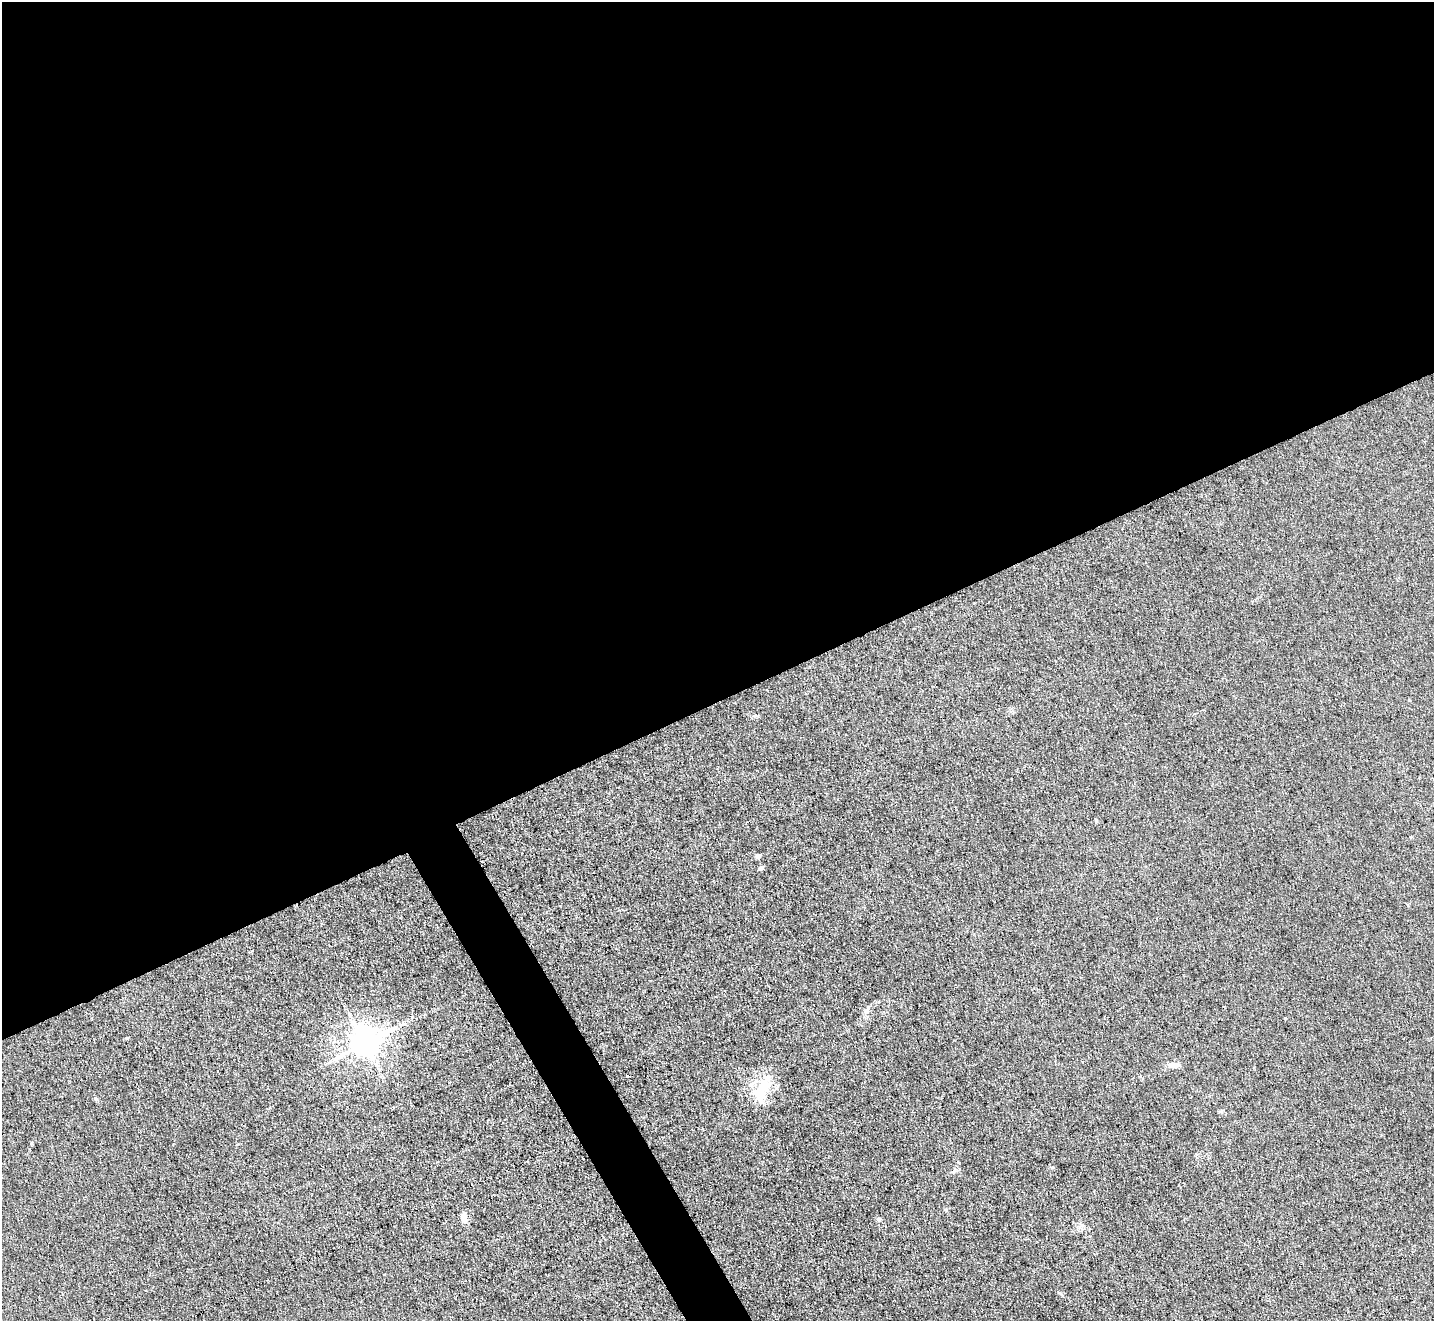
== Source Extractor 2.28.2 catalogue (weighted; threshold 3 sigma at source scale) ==
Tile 2 of 4 x 4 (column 2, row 1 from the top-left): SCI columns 1433-2864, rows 4111-5429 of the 5729 x 5718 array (HDU 1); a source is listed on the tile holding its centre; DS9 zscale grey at full resolution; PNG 1436 x 1323 px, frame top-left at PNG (2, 2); no overlay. Shown black and unused: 55% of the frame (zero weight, under 3 of 4 exposures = <1% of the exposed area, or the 3 px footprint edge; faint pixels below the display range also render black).
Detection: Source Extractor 2.28.2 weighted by HDU 2 'WHT'; one run over the whole footprint, this tile lists its part. Background 0.0461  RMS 0.007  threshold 0.0315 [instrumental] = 3 sigma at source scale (4.5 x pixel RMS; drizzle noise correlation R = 1.50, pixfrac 1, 0.05/0.05 arcsec/px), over >= 5 px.
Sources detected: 9; all 9 listed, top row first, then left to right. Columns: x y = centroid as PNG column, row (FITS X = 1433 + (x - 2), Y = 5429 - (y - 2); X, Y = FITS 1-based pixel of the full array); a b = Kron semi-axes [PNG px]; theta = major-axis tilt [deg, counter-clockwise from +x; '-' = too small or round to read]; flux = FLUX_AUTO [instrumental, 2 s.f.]
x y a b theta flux
758 856 4 4 - 3.7
761 868 5 4 - 2
127 1038 4 3 - 0.82
364 1043 10 8 30 1100
1174 1065 14 7 0 4.2
627 1076 3 2 - 1
761 1092 35 17 71 26
464 1218 13 7 -78 4.8
878 1219 6 4 -46 1.1